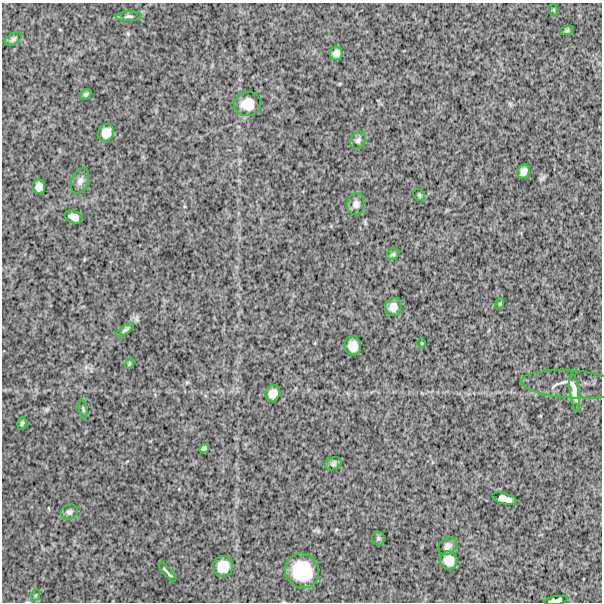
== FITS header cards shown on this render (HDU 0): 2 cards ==
NAXIS1  =                  600
NAXIS2  =                  600

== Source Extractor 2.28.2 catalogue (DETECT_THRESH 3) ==
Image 600 x 600 px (HDU 0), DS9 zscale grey, 1 PNG px = 1 image px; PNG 604 x 604 px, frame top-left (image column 1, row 600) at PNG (2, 3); each listed source drawn as its Kron ellipse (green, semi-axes under 4 px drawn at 4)
Background 1530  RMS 290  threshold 872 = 3 sigma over >= 5 px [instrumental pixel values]
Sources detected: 39; all 39 listed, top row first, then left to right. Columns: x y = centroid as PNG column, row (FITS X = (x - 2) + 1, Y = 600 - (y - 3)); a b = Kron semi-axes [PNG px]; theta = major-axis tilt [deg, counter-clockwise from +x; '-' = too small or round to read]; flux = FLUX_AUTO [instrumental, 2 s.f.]
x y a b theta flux
554 10 6 4 -72 20000
129 16 13 5 2 56000
567 30 7 4 19 30000
13 39 9 5 30 49000
336 54 7 6 - 97000
86 94 6 4 37 37000
248 104 13 12 - 280000
106 133 9 7 68 160000
358 140 9 7 65 58000
524 172 7 6 - 98000
80 181 13 8 67 83000
39 187 7 6 - 110000
419 195 6 5 - 28000
356 204 11 8 87 91000
74 217 9 6 -22 120000
393 254 6 5 - 34000
500 304 5 4 - 24000
393 307 9 8 - 130000
125 330 10 4 32 40000
422 343 4 3 - 15000
353 346 9 8 - 180000
129 363 5 3 - 21000
572 384 51 14 -4 220000
574 392 19 4 -83 140000
273 393 8 7 - 140000
83 409 9 3 -79 29000
22 423 6 4 72 29000
204 448 5 4 - 43000
333 464 9 6 20 42000
505 499 13 5 -15 140000
69 512 9 7 28 60000
378 539 7 6 - 40000
447 546 10 7 38 81000
449 560 9 8 - 200000
223 566 10 10 - 260000
302 571 18 16 -51 780000
167 572 12 2 -49 35000
36 595 6 3 70 25000
556 600 12 4 9 86000
At the frame edge (FLAGS 8, measured only in part): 1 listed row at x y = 556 600